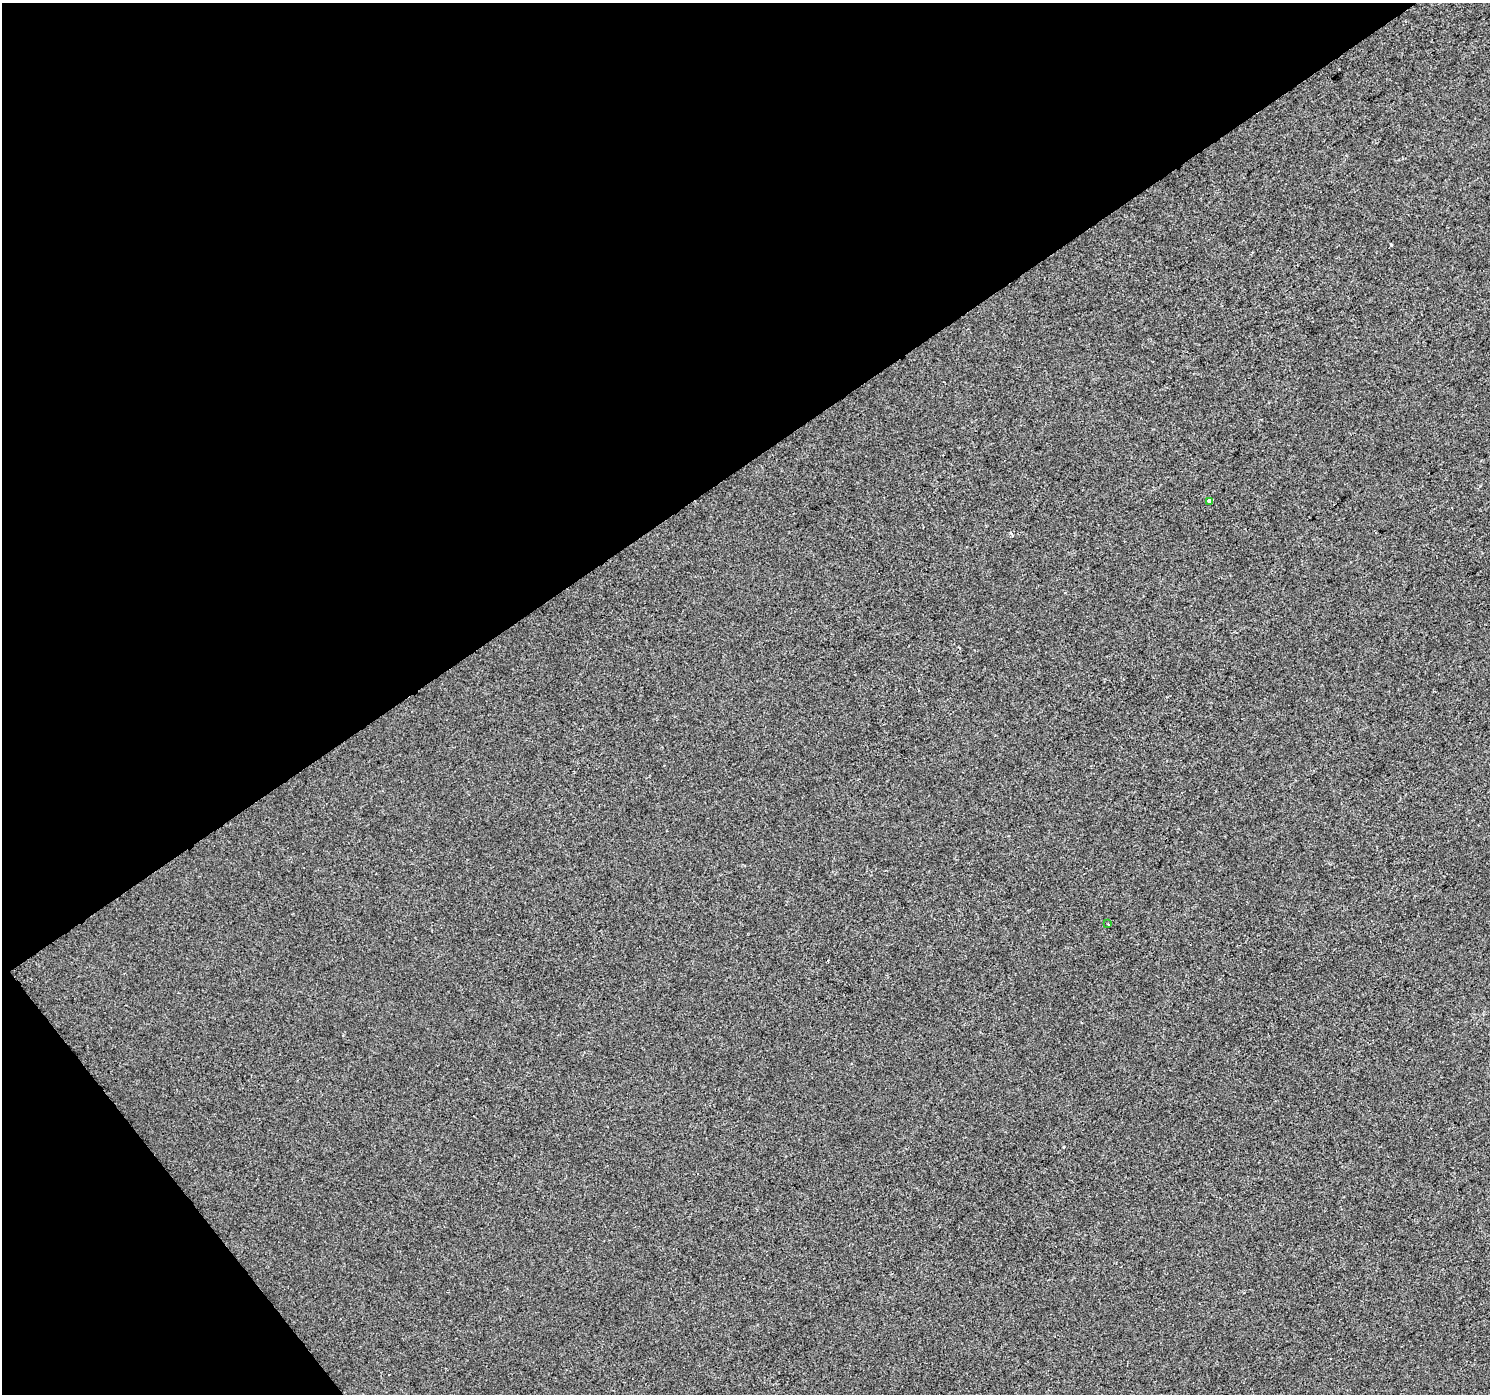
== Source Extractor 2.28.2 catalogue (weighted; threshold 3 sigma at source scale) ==
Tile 5 of 4 x 4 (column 1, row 2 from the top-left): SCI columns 4-1491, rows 2977-4368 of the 5957 x 5889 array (HDU 1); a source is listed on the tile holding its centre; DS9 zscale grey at full resolution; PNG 1492 x 1396 px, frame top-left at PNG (2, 3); each listed source drawn as its Kron ellipse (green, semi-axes under 4 px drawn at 4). Shown black and unused: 37% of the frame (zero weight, under 2 of 3 exposures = <1% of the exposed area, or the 3 px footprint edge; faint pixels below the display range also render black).
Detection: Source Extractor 2.28.2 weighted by HDU 2 'WHT'; one run over the whole footprint, this tile lists its part. Background -2.38e-04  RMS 0.0056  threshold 0.0251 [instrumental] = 3 sigma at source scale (4.5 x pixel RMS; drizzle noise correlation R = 1.50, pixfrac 1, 0.0396/0.0396 arcsec/px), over >= 5 px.
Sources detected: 4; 2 cosmic-ray / hot-pixel residue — neither listed nor drawn; the other 2 listed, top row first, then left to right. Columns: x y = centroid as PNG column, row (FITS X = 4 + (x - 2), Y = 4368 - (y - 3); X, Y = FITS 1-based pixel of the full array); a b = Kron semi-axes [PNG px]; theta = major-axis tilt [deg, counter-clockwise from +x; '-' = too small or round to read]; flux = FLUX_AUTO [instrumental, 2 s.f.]
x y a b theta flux
1210 501 4 3 - 22
1108 924 3 2 - 0.59